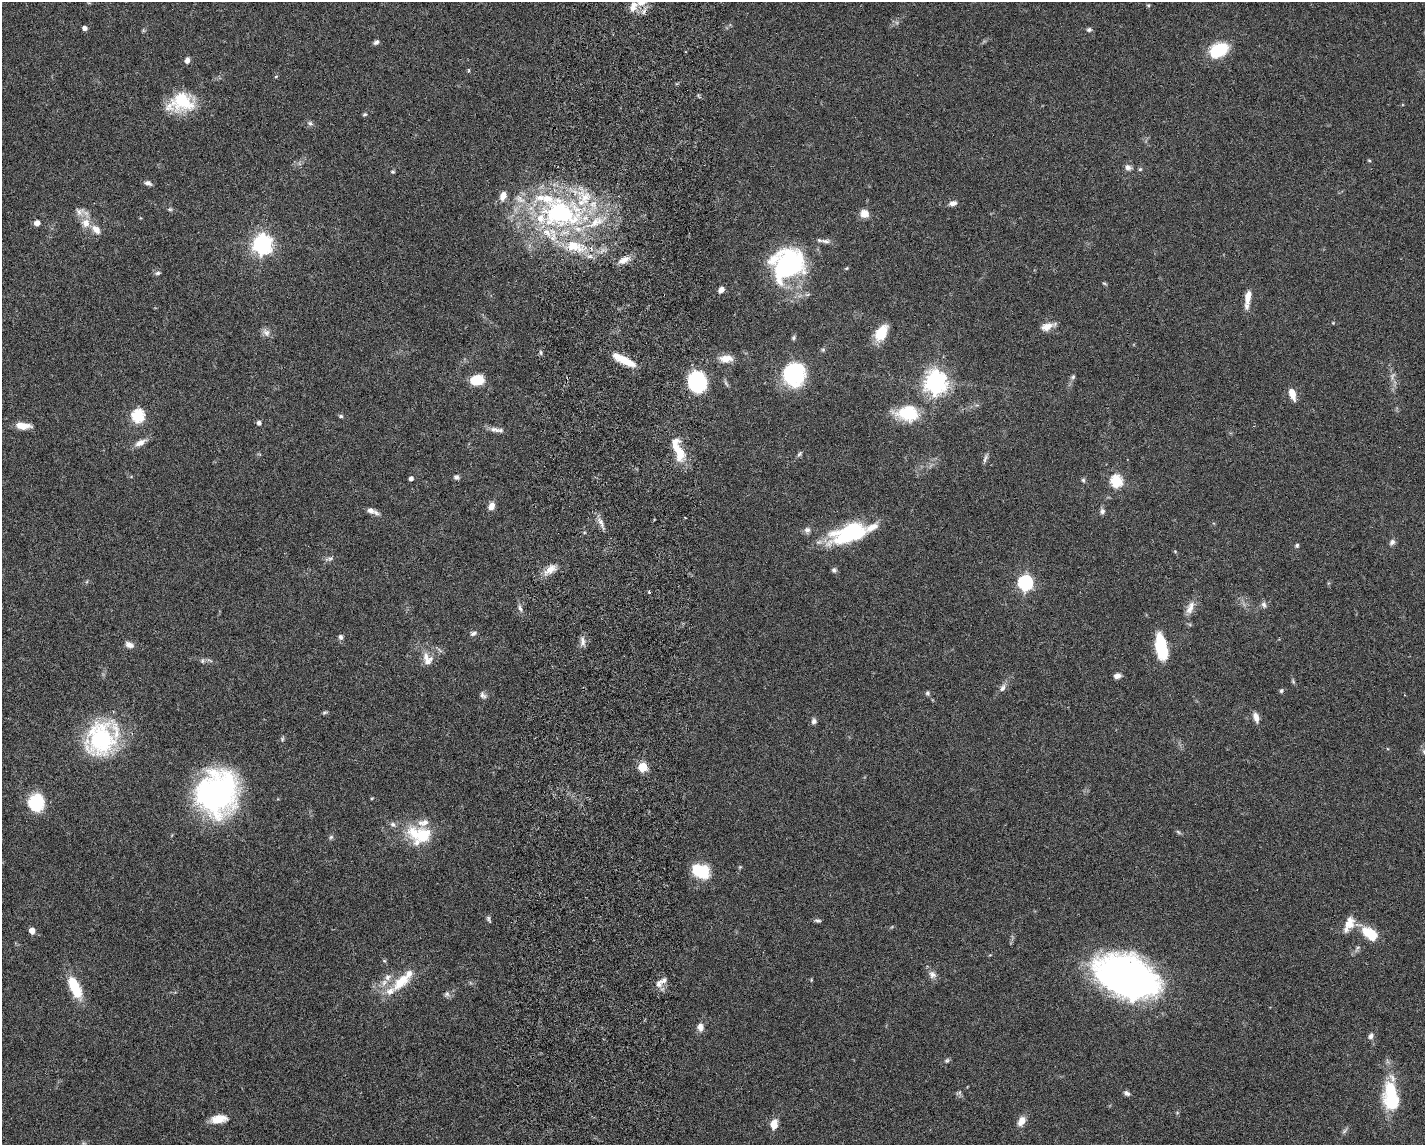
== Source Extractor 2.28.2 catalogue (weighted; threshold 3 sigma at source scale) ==
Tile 8 of 3 x 4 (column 2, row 3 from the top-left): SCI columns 1701-3123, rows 1154-2296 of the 4712 x 4595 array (HDU 1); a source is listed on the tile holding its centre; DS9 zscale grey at full resolution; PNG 1427 x 1147 px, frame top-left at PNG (2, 2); no overlay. Shown black and unused: <1% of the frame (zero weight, under 3 of 6 exposures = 3% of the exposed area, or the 3 px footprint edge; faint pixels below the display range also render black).
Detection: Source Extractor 2.28.2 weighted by HDU 2 'WHT'; one run over the whole footprint, this tile lists its part. Background 0.0588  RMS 0.0038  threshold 0.0154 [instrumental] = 3 sigma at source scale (4.09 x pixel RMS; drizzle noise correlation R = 1.36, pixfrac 0.8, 0.05/0.05 arcsec/px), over >= 5 px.
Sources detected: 153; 3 inside a brighter object's white glare — not listed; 20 inside a brighter listed object's ellipse — not listed separately; the other 130 listed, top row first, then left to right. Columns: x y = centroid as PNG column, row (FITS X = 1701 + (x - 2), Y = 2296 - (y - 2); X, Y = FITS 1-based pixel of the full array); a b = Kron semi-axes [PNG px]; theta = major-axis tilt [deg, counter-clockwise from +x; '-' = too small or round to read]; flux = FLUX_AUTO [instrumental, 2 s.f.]
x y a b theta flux
641 2 11 9 24 4.2
1148 5 5 4 - 0.39
85 28 5 4 - 1.3
1089 30 7 6 - 0.77
376 42 6 5 - 1
1219 50 17 11 25 19
187 60 7 6 - 1.4
276 76 4 3 - 0.47
181 102 30 21 11 16
365 114 6 5 - 0.57
310 123 6 6 - 0.78
1369 160 5 3 - 0.35
1128 167 8 7 - 1.5
1140 169 6 4 43 0.5
393 172 5 4 - 0.48
148 183 9 6 -16 1.2
503 196 11 7 70 2.8
953 203 9 6 9 1.6
170 209 5 5 - 0.54
79 211 15 11 -3 2.5
560 213 57 39 -15 74
864 214 10 9 - 3.1
37 223 6 6 - 1.7
86 223 11 10 - 3.7
96 229 15 9 -45 2.8
825 241 16 5 -7 1.6
262 244 7 7 - 190
624 260 17 8 26 2.8
788 264 38 29 49 52
158 273 8 5 2 0.79
1104 283 7 4 -29 0.45
721 290 8 6 51 1.6
1248 297 18 7 82 4
1333 323 4 3 - 0.28
1047 326 16 9 19 3.2
266 333 11 9 -49 1.7
881 333 16 10 60 9.6
793 338 6 5 - 0.6
823 350 6 5 - 0.5
541 353 7 3 -71 0.51
726 359 18 9 1 3.7
624 360 26 7 -27 8
1393 376 11 5 58 1.1
790 377 24 14 -44 19
1073 377 7 5 47 0.66
477 380 15 11 9 6.7
697 382 15 12 -75 42
936 382 8 7 - 270
1292 394 13 6 -73 3.8
907 413 28 19 -3 14
138 416 6 6 - 44
341 416 6 5 - 0.62
259 423 5 5 - 1.2
23 426 16 7 -5 4.3
495 430 16 7 -9 2
140 443 17 8 27 2.6
678 449 32 10 -70 9.3
799 454 10 4 51 0.72
985 458 13 5 71 1.1
456 477 8 6 -21 0.92
411 478 4 4 - 1.3
1083 480 5 5 - 0.57
1116 481 6 6 - 37
491 506 9 7 61 2.3
372 511 17 6 -22 2
1102 511 8 7 - 1
601 522 16 6 -64 2
807 530 8 8 - 1.3
850 533 41 18 18 32
1392 542 8 7 - 1.1
1297 545 5 5 - 0.61
1175 551 6 3 -20 0.34
330 558 7 5 28 0.8
550 569 18 9 35 3.7
834 570 7 6 - 0.92
1025 583 7 6 - 78
649 591 4 3 - 0.43
1264 605 8 6 -65 1.1
520 608 11 5 -70 1.1
1190 608 20 8 65 3.1
473 633 9 5 23 0.88
341 637 7 6 - 1
583 641 14 6 -81 1.7
129 645 10 6 -27 1.9
1161 647 23 10 -79 19
210 660 10 3 -21 0.67
202 661 8 5 84 0.7
428 662 16 8 49 2.6
1117 676 8 5 10 1.8
1293 681 7 4 -57 0.52
1003 688 12 7 67 1.5
1281 691 6 5 - 0.61
928 693 6 6 - 0.66
483 695 11 6 -51 1.1
324 713 7 5 18 0.55
1256 717 12 6 -74 2.3
814 721 7 7 - 1.1
101 739 34 27 58 45
643 767 5 5 - 18
217 793 46 40 72 75
372 798 5 3 - 0.3
36 802 15 14 - 17
393 824 8 6 -29 1.2
1178 832 7 4 -45 0.56
423 835 28 23 14 13
331 837 6 6 - 0.65
701 871 19 13 -24 13
488 919 9 5 -64 0.69
818 921 9 4 -2 0.7
1349 924 23 11 65 4.5
32 930 5 4 - 3.5
1370 933 14 9 -36 13
384 961 6 4 -29 0.45
932 975 11 9 -60 1.9
1126 977 52 31 -23 170
811 980 5 3 - 0.29
401 981 31 15 42 9.5
659 984 10 9 - 2.1
75 987 21 9 -65 14
447 994 8 7 - 1.1
700 1027 11 8 -88 2.1
1371 1036 9 6 63 1.3
947 1060 7 6 - 0.67
959 1093 10 4 23 0.61
1127 1093 8 5 -32 1.1
1392 1093 27 14 -76 15
219 1119 18 9 8 4.9
1022 1121 11 7 60 3.2
774 1124 9 6 79 5.2
1344 1131 10 4 50 0.75
Isophote crosses this tile's border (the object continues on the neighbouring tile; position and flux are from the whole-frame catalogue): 2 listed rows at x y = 641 2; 219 1119